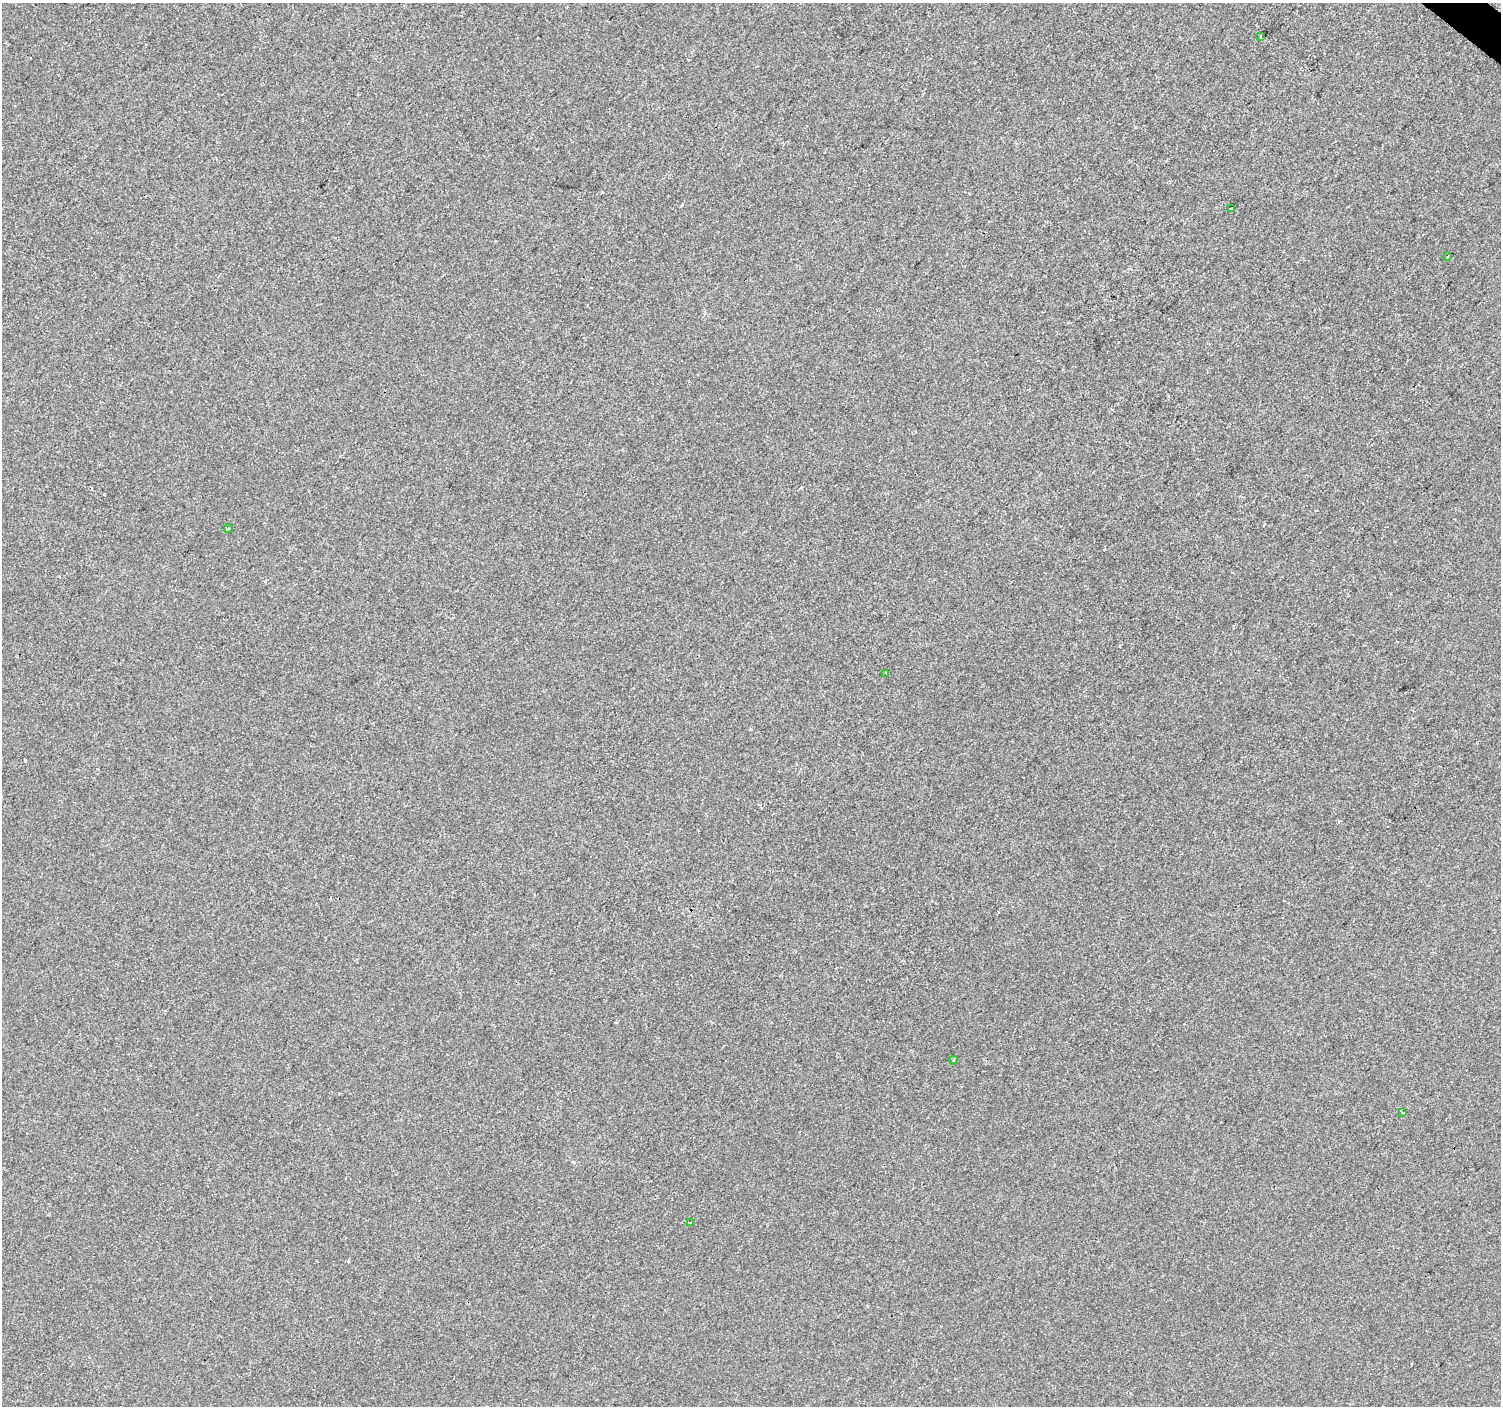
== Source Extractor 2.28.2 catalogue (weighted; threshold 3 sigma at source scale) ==
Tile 10 of 4 x 4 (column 2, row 3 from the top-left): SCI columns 1506-3004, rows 1643-3046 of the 6003 x 6025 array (HDU 1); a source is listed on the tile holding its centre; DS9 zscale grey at full resolution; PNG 1503 x 1408 px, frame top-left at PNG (2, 3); each listed source drawn as its Kron ellipse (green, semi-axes under 4 px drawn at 4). Shown black and unused: <1% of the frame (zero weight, under 2 of 3 exposures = <1% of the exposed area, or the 3 px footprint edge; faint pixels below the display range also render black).
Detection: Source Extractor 2.28.2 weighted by HDU 2 'WHT'; one run over the whole footprint, this tile lists its part. Background -2.46e-04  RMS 0.0042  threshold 0.0187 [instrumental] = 3 sigma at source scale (4.5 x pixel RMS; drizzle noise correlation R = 1.50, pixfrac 1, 0.0396/0.0396 arcsec/px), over >= 5 px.
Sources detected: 9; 1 cosmic-ray / hot-pixel residue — neither listed nor drawn; the other 8 listed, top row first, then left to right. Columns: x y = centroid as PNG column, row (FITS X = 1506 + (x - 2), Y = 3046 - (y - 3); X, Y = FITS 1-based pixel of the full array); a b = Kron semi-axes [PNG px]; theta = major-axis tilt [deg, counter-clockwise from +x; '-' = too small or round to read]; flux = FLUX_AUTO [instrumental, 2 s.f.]
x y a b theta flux
1261 37 3 3 - 1.2
1231 208 4 3 - 3.2
1448 257 3 2 - 0.63
228 529 4 3 - 0.41
886 673 4 2 - 0.45
953 1060 4 3 - 0.34
1402 1112 4 3 - 0.5
690 1222 3 2 - 0.59